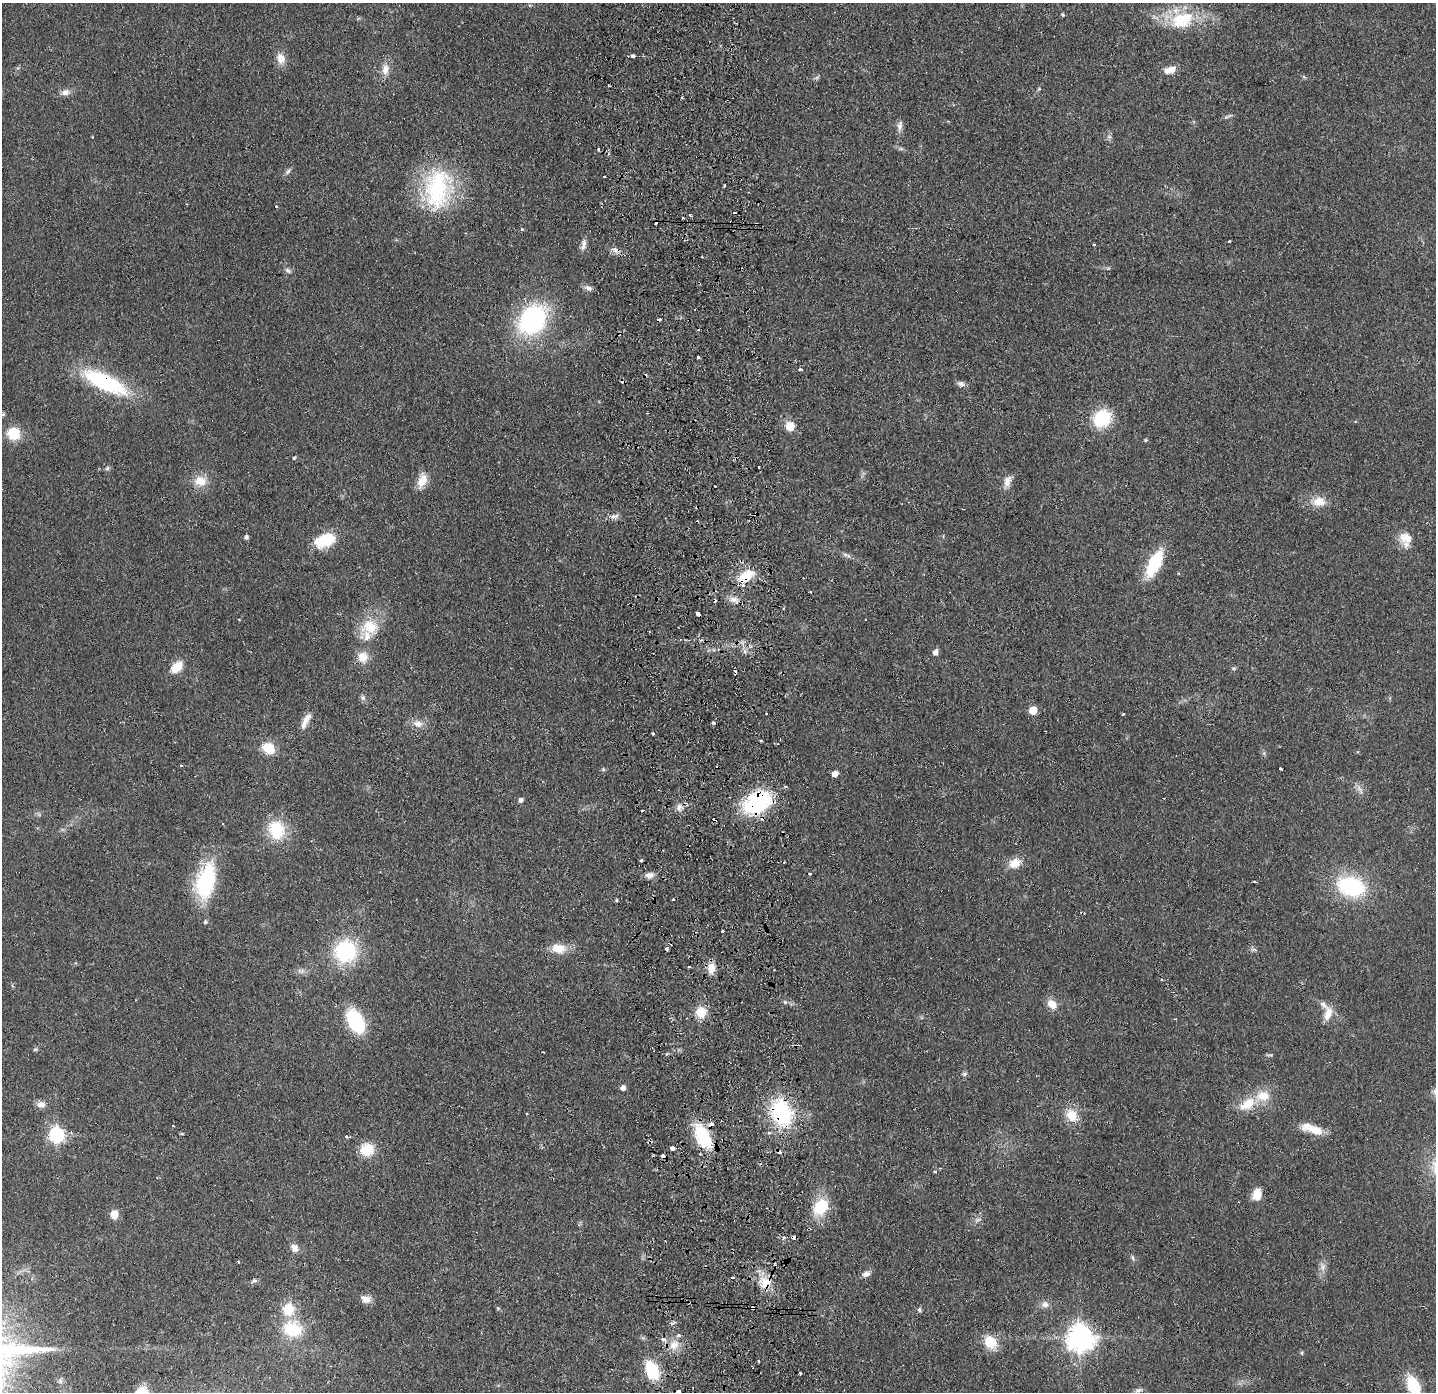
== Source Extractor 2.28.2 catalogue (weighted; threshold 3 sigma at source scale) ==
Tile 5 of 3 x 3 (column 2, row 2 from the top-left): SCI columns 1489-2922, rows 1445-2834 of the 4411 x 4278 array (HDU 1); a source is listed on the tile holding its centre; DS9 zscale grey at full resolution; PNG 1438 x 1394 px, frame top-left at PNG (2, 3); no overlay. Shown black and unused: <1% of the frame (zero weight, under 2 of 3 exposures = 3% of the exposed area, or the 3 px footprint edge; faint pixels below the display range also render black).
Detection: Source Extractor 2.28.2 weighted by HDU 2 'WHT'; one run over the whole footprint, this tile lists its part. Background 0.0443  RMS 0.0087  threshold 0.0392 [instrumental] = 3 sigma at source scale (4.5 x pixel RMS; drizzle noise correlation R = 1.50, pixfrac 1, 0.05/0.05 arcsec/px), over >= 5 px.
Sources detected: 181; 1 too faint to see at this stretch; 25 cosmic-ray / hot-pixel residue — not listed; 8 inside a brighter listed object's ellipse — not listed separately; the other 147 listed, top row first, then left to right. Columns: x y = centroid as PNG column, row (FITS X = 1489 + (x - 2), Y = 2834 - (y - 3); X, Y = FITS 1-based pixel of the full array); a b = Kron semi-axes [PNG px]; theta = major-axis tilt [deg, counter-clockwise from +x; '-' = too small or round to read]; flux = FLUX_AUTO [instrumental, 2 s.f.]
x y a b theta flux
1063 15 4 4 - 1.4
1182 20 34 22 21 41
633 56 4 3 - 4.2
281 58 13 10 -78 9
385 69 17 10 84 8.3
1170 70 14 7 20 9.1
817 77 8 3 19 1.5
1039 89 6 4 35 1.1
65 92 12 8 16 5.2
682 98 3 3 - 1.2
900 126 16 7 81 4.2
92 137 3 2 - 0.74
598 149 3 3 - 1.6
288 172 9 5 45 2.5
604 177 3 2 - 1
724 185 3 2 - 1.1
437 189 51 33 82 100
276 206 3 3 - 1.2
735 213 4 2 - 4.6
690 215 3 3 - 1.6
522 229 3 3 - 1.9
1229 241 3 2 - 0.78
583 244 16 6 79 5
615 250 10 5 -37 3.7
288 270 9 5 -37 2.4
588 288 11 7 -24 3.7
532 320 27 21 53 140
698 357 3 3 - 5.1
800 369 4 3 - 2.8
105 382 56 18 -25 84
961 384 10 7 -16 3.5
3 414 6 5 - 1.2
1102 418 16 14 41 44
790 426 5 5 - 31
13 434 10 10 - 30
1146 440 5 4 - 1.1
294 458 3 3 - 1.4
758 467 3 3 - 2
107 468 7 5 22 1.7
422 480 17 10 69 12
200 481 17 14 -3 14
1007 481 17 9 70 6.9
715 486 2 2 - 0.86
1319 502 17 12 4 13
613 516 9 4 0 3.1
246 537 4 4 - 2.7
1406 538 18 15 -22 13
325 540 21 12 20 39
845 554 7 5 0 2
1154 564 22 9 63 62
746 577 22 12 37 19
733 599 10 8 -1 5.2
698 614 4 4 - 10
370 626 23 21 -1 26
935 652 5 5 - 5.7
363 657 13 12 - 12
176 667 11 8 42 20
1233 668 7 4 -1 1.2
363 698 8 7 - 2.3
1033 711 5 5 - 22
1123 714 3 3 - 1.7
305 721 23 7 61 7.6
714 723 4 3 - 1.8
418 724 14 10 -19 7.3
652 733 3 3 - 2.8
268 748 11 9 -35 24
1264 753 6 4 73 1.4
181 766 3 3 - 1.1
603 769 5 4 - 1.2
1281 769 3 3 - 2.8
835 774 5 5 - 8.3
1360 790 13 6 -67 4.3
520 800 5 5 - 3.4
757 803 30 20 29 87
679 807 11 8 83 5.3
276 830 21 17 -78 36
641 860 3 3 - 2.4
1015 863 15 11 25 12
809 873 3 3 - 6.5
649 875 11 7 4 4.8
206 881 44 22 77 70
1254 882 3 3 - 4.8
1351 887 20 14 -13 100
616 900 4 3 - 1.1
673 900 3 3 - 1.8
722 931 3 2 - 1
558 948 19 12 -7 14
667 949 4 3 - 3.5
345 951 20 19 - 78
689 967 3 2 - 0.83
711 968 13 9 86 9.5
301 971 12 6 -4 3.6
785 1002 5 5 - 1.3
1052 1004 13 10 -45 8.9
701 1012 13 13 - 14
1328 1014 20 10 73 10
355 1021 20 12 -61 74
35 1049 5 5 - 1.3
964 1074 7 5 27 1.7
623 1088 5 5 - 4.6
41 1104 11 8 4 5.4
1247 1104 21 12 31 19
781 1113 28 20 -69 76
1072 1115 15 11 -47 17
711 1124 4 4 - 8.1
1315 1130 26 11 -19 14
770 1133 4 4 - 1.9
182 1134 5 3 - 0.87
56 1135 7 6 - 200
702 1136 23 12 -62 54
347 1137 5 3 - 2
672 1148 4 3 - 16
367 1150 15 14 - 20
700 1154 3 2 - 1.1
663 1156 3 3 - 11
935 1172 5 3 - 1
1257 1194 13 9 76 12
821 1207 17 12 55 35
114 1214 5 5 - 25
978 1220 11 5 23 2.7
783 1238 6 3 71 1.3
294 1248 12 9 -54 5.5
1132 1257 8 5 -82 1.9
1323 1267 13 7 85 5.2
866 1274 11 7 24 4.3
254 1281 7 5 -5 1.9
766 1282 19 14 11 17
366 1299 14 9 -15 6.5
1045 1304 11 9 -15 4.8
498 1308 6 4 -1 0.94
752 1308 4 3 - 4.3
288 1309 13 12 - 23
919 1310 6 5 - 1.8
292 1329 20 16 -15 38
1080 1338 9 8 - 1000
663 1339 6 5 - 3.5
990 1342 16 13 -47 20
674 1345 16 11 39 11
1302 1353 6 4 -90 1.2
758 1361 3 2 - 0.91
652 1370 15 9 -66 56
800 1373 3 3 - 1.7
60 1381 7 6 - 2.5
1414 1386 19 10 -67 43
1138 1390 11 5 22 2.5
141 1392 14 11 29 15
678 1392 4 4 - 14
Overlapping masked pixels (flux is a lower limit): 11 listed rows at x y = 105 382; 746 577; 757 803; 679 807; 781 1113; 711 1124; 702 1136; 663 1156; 821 1207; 766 1282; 752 1308
Isophote crosses this tile's border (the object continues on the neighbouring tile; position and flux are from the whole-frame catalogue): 3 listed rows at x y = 1414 1386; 141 1392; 678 1392